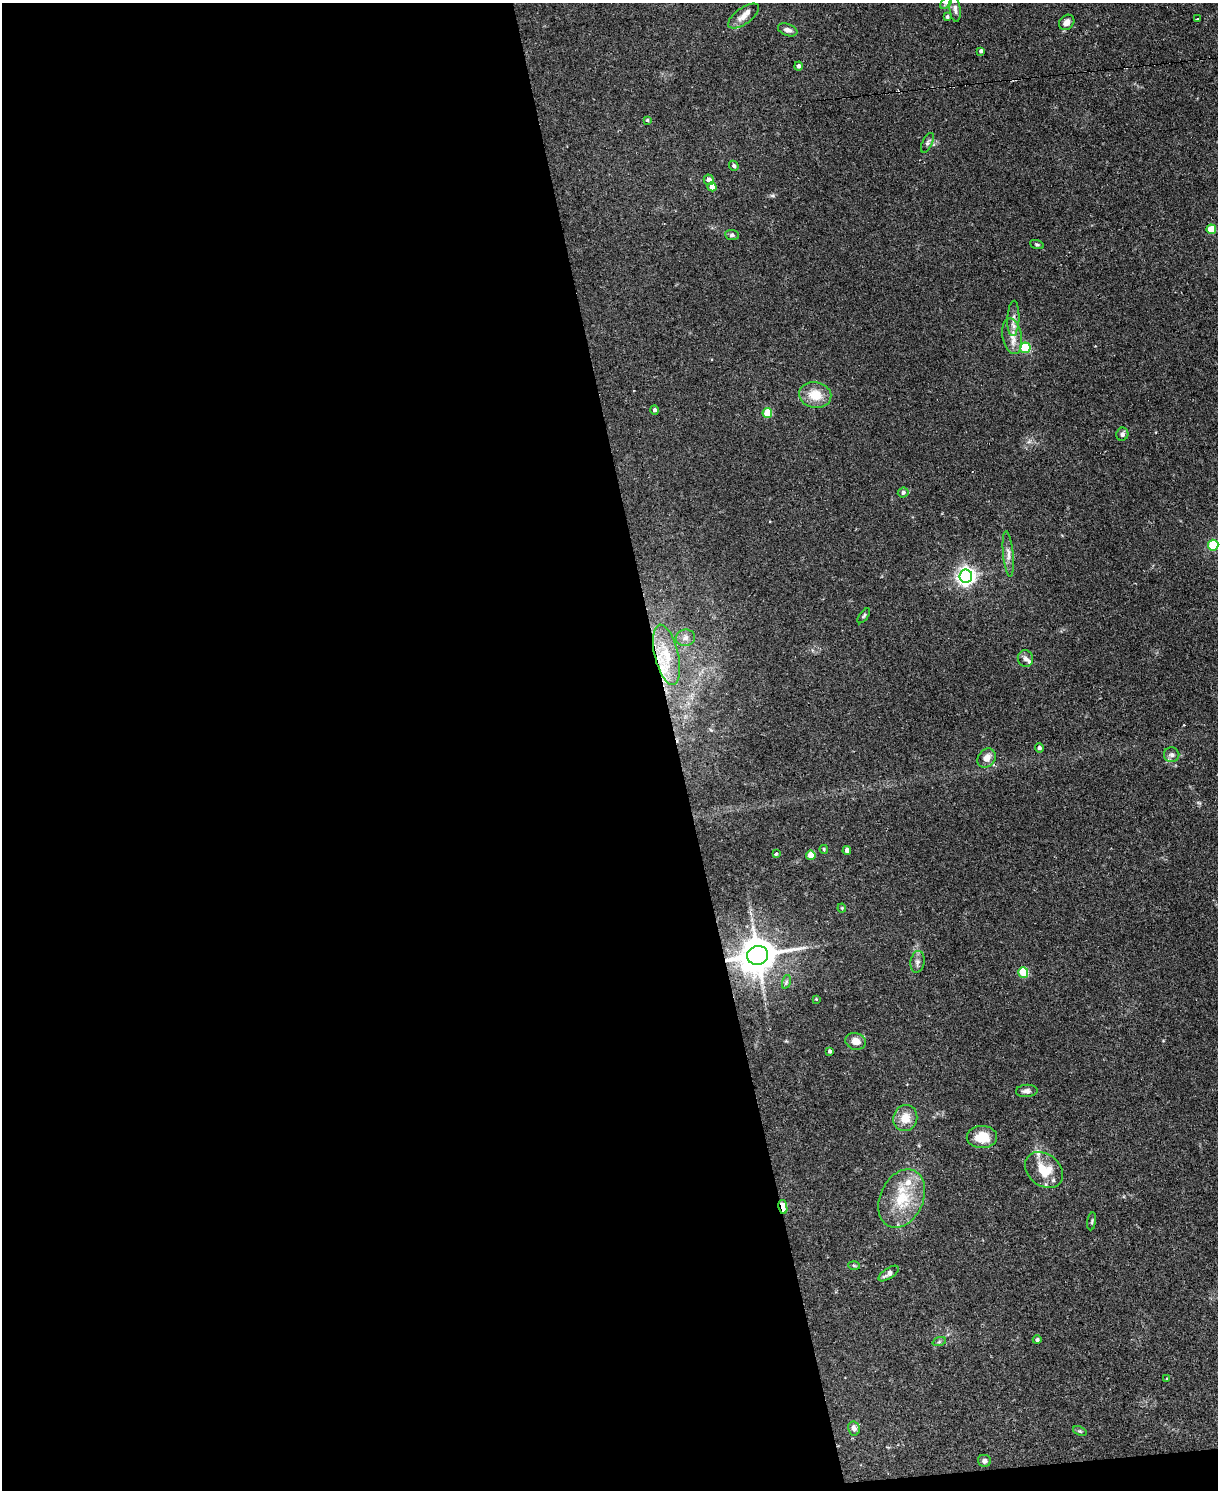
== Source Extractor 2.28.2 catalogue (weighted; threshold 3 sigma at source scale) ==
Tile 9 of 4 x 3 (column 1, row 3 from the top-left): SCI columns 1-1216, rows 247-1734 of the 4865 x 4839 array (HDU 1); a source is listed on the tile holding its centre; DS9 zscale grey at full resolution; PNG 1220 x 1492 px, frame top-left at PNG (2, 3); each listed source drawn as its Kron ellipse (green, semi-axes under 4 px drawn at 4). Shown black and unused: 56% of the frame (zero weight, under 2 of 3 exposures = <1% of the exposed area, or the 3 px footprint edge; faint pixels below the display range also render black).
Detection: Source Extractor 2.28.2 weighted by HDU 2 'WHT'; one run over the whole footprint, this tile lists its part. Background 0.0867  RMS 0.0058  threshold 0.0261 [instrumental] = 3 sigma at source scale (4.5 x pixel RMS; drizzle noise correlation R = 1.50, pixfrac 1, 0.05/0.05 arcsec/px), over >= 5 px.
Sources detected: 69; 2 cosmic-ray / hot-pixel residue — neither listed nor drawn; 5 inside a brighter listed object's ellipse — not listed separately; the other 62 listed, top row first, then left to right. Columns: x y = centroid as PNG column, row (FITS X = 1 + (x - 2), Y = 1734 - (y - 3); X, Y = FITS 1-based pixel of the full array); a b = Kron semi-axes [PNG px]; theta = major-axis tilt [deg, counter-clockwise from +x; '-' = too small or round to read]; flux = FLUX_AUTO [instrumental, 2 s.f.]
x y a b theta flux
946 3 7 4 45 0.88
955 9 13 5 -82 2.1
744 16 18 8 36 5
947 17 3 3 - 0.97
1197 19 3 3 - 1.4
1067 22 8 6 45 3.6
788 30 10 6 -21 2.3
981 51 4 3 - 1.5
799 66 4 4 - 1.7
647 120 4 4 - 0.9
927 143 11 5 64 1.6
734 166 5 4 - 1
709 180 5 5 - 2.5
712 187 4 4 - 5.3
1211 229 5 5 - 14
732 235 7 5 -7 1.3
1037 244 7 3 -18 0.81
1013 318 18 6 87 3.5
1012 336 18 10 -79 6.2
1025 348 5 5 - 41
815 395 16 13 -11 11
655 410 5 4 - 1.2
767 413 5 5 - 18
1122 434 6 6 - 1.6
903 492 5 5 - 1.5
1213 545 5 5 - 38
1008 554 23 5 -85 3.6
966 576 7 6 - 250
864 616 9 3 54 0.81
685 638 9 8 - 2.9
666 655 31 12 -76 16
1025 659 9 7 -74 2.2
1039 748 5 4 - 1.2
1172 755 7 7 - 1.9
987 758 10 8 51 4.7
824 849 4 3 - 0.6
847 850 4 4 - 2.7
776 854 3 3 - 1.5
811 855 5 4 - 11
842 908 4 4 - 0.58
758 955 10 9 - 1500
917 962 11 7 81 2.2
1023 972 5 5 - 24
786 982 7 4 72 1.1
816 999 3 3 - 0.56
856 1041 10 8 -15 4.5
830 1051 4 4 - 1.2
1027 1091 11 6 3 2.2
905 1118 13 12 - 8
982 1137 15 11 1 12
1044 1170 21 15 -41 13
902 1198 30 21 65 23
783 1207 7 4 -79 16
1092 1221 9 3 81 0.74
854 1265 6 4 -3 0.69
889 1273 12 5 34 2.4
1037 1340 4 4 - 1.3
939 1342 7 4 19 0.97
1167 1379 4 3 - 0.54
854 1429 7 6 - 2.5
1080 1431 7 4 -23 0.81
984 1461 6 6 - 1.7
Overlapping masked pixels (flux is a lower limit): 2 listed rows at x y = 758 955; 783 1207
Isophote crosses this tile's border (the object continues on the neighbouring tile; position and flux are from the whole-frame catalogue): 2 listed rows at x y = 946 3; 1213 545